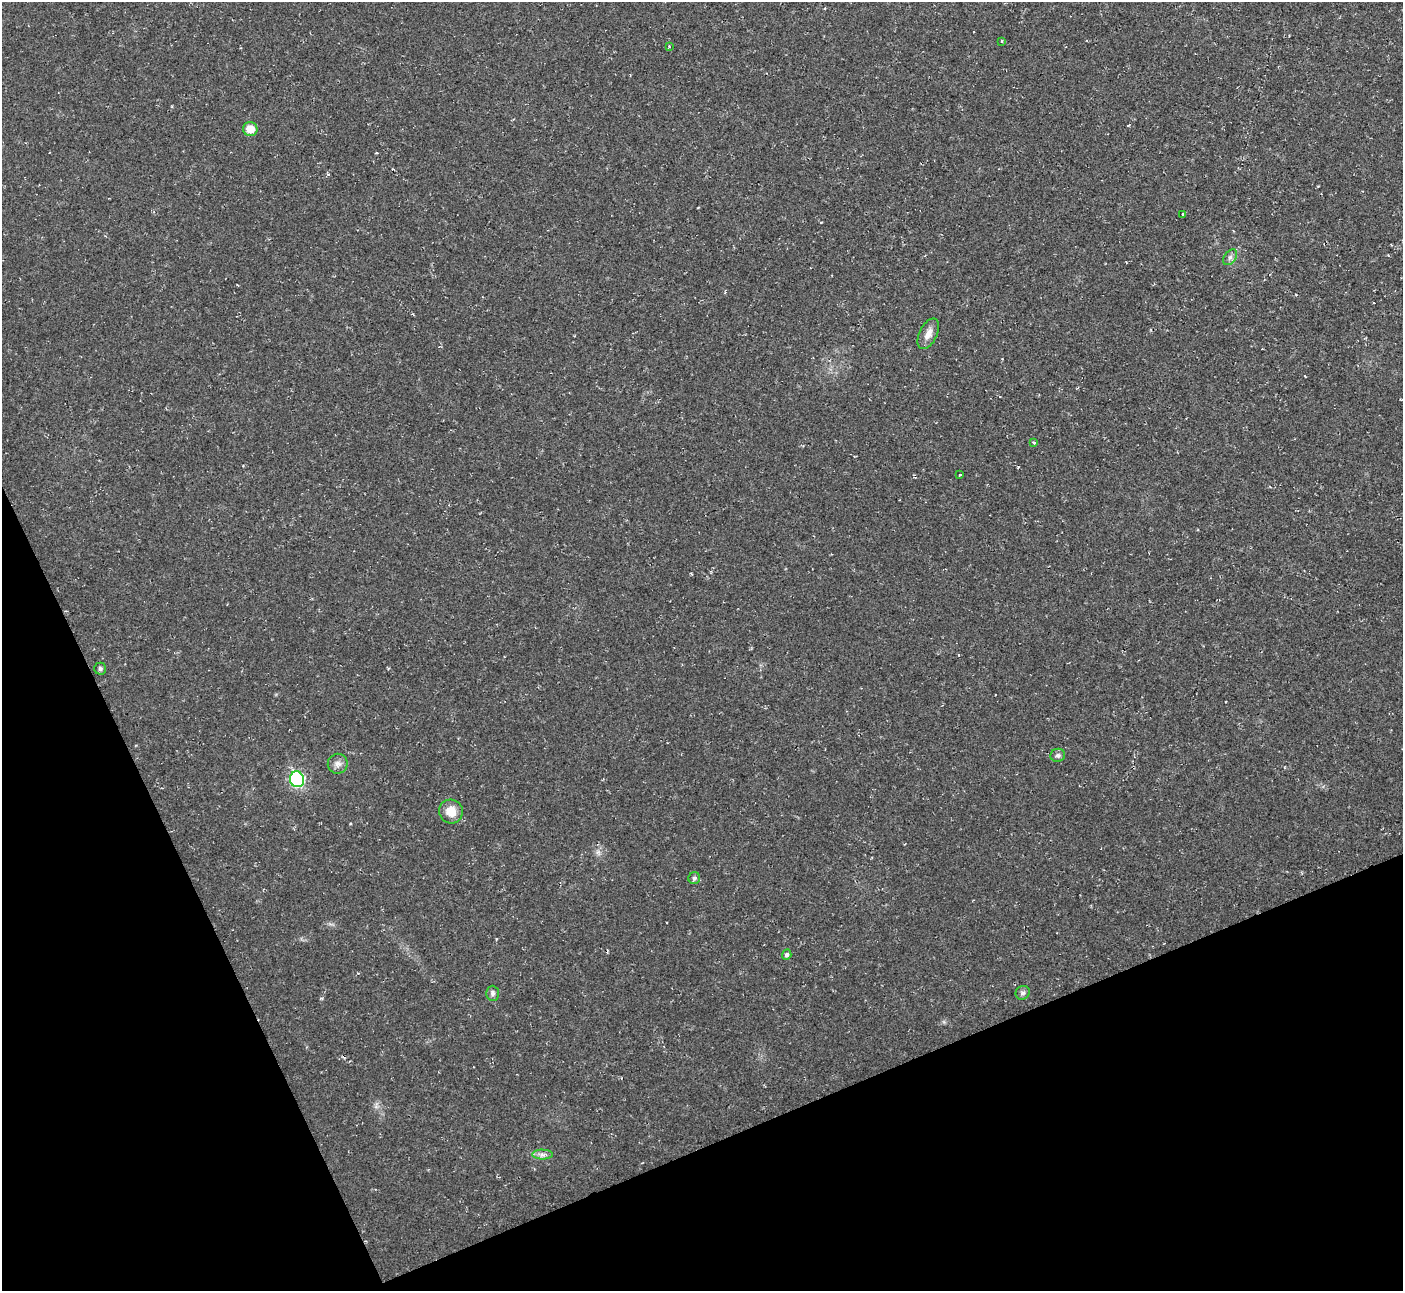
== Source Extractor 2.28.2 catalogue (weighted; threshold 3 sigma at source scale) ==
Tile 14 of 4 x 4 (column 2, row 4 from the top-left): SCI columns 1401-2801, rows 151-1439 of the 5602 x 5589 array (HDU 1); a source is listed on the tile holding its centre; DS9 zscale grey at full resolution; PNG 1405 x 1293 px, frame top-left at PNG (2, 2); each listed source drawn as its Kron ellipse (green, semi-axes under 4 px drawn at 4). Shown black and unused: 21% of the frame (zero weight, under 2 of 3 exposures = <1% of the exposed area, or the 3 px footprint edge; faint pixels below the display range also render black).
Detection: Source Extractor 2.28.2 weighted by HDU 2 'WHT'; one run over the whole footprint, this tile lists its part. Background 0.0237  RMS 0.0063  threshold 0.0283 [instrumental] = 3 sigma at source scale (4.5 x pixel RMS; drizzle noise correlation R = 1.50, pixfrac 1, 0.05/0.05 arcsec/px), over >= 5 px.
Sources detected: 22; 4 cosmic-ray / hot-pixel residue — neither listed nor drawn; the other 18 listed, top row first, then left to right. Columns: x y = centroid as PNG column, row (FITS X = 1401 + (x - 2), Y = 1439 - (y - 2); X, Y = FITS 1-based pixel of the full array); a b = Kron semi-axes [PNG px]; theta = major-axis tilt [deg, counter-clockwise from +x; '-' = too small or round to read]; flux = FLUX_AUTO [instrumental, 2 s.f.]
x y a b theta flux
1002 41 4 2 - 0.55
669 46 4 2 - 0.5
250 129 7 7 - 8.1
1183 214 3 3 - 5.1
1230 257 9 5 54 1.9
928 334 16 9 64 5.3
1034 442 4 3 - 1
960 475 3 2 - 0.92
100 669 6 6 - 1.3
1058 755 7 6 - 1.6
338 764 10 10 - 3.1
297 779 8 7 - 79
451 811 12 11 - 8.6
694 878 6 6 - 1.3
787 955 5 4 - 1.8
493 993 7 6 - 2
1023 993 7 6 - 1.7
542 1155 10 5 0 2.3